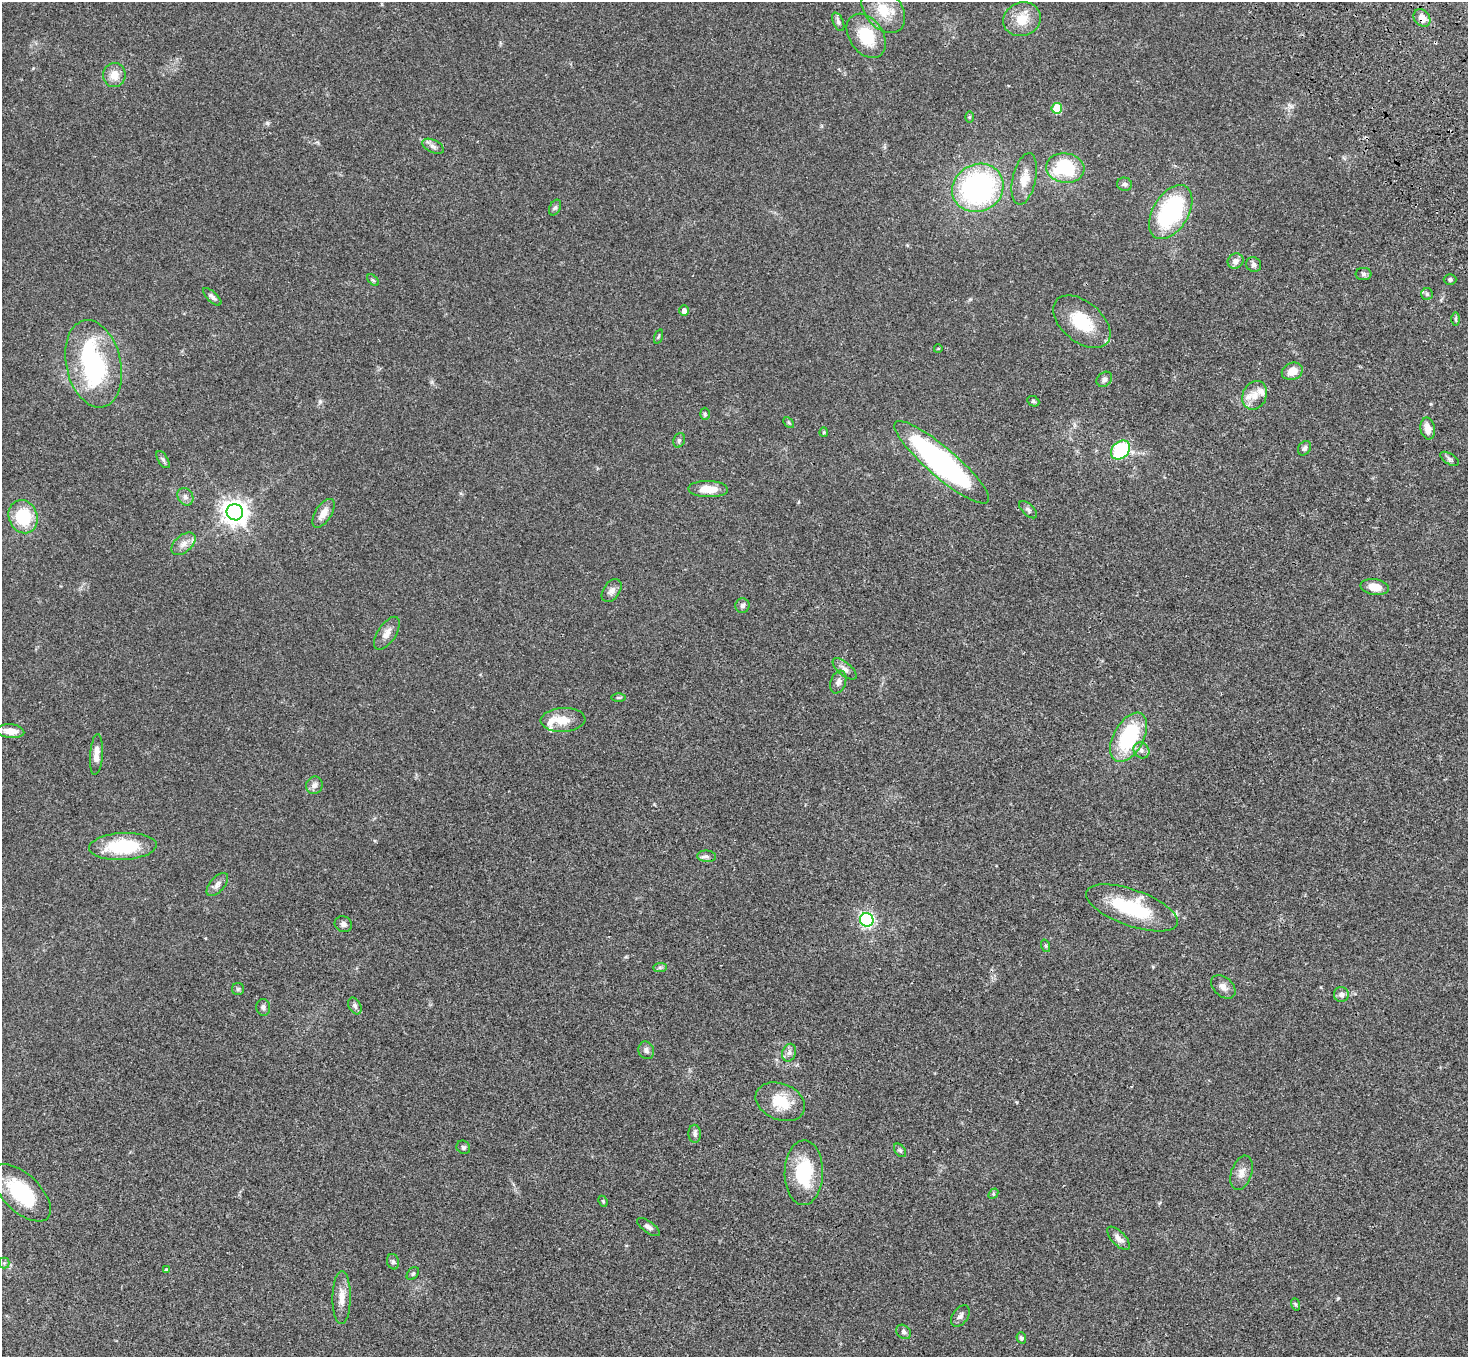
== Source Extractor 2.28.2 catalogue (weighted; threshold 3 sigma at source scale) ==
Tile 10 of 4 x 4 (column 2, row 3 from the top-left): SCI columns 1573-3038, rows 1733-3087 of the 6075 x 6036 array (HDU 1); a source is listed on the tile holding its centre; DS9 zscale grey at full resolution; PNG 1470 x 1359 px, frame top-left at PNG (2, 2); each listed source drawn as its Kron ellipse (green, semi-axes under 4 px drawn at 4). Shown black and unused: <1% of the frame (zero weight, under 3 of 4 exposures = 6% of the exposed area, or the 3 px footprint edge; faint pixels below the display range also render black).
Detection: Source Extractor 2.28.2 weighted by HDU 2 'WHT'; one run over the whole footprint, this tile lists its part. Background 0.0482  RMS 0.0054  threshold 0.0243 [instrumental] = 3 sigma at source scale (4.5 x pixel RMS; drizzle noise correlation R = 1.50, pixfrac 1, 0.05/0.05 arcsec/px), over >= 5 px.
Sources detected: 102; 1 inside a brighter object's white glare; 1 cosmic-ray / hot-pixel residue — neither listed nor drawn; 3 inside a brighter listed object's ellipse — not listed separately; the other 97 listed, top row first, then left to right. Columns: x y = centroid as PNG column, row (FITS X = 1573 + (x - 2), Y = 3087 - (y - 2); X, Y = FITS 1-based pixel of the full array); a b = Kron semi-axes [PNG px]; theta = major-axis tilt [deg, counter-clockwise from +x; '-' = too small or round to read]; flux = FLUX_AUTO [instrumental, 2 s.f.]
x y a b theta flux
883 10 26 18 -49 13
1422 18 9 7 -50 3.9
1022 19 19 16 22 10
838 22 10 5 -66 1.4
866 36 24 17 -55 19
114 75 12 11 - 5.9
1057 108 5 5 - 20
969 117 6 4 89 0.59
433 146 11 6 -26 2
1065 168 19 15 -6 29
1024 179 26 11 78 7.6
1125 184 7 6 - 1.2
978 188 26 23 28 100
555 208 8 5 62 1.1
1171 212 30 18 59 58
1235 261 8 7 - 2.9
1254 264 7 7 - 1.8
1364 274 8 6 0 1.3
373 280 7 4 -44 0.72
1450 280 6 5 - 1.1
1427 294 6 6 - 1
212 297 11 5 -43 1.6
684 311 5 5 - 2.2
1456 319 7 4 -90 0.78
1082 322 33 20 -40 21
658 336 7 3 71 0.63
938 349 4 3 - 0.42
94 364 44 27 -77 67
1292 371 11 8 21 5.8
1104 379 8 6 43 1.7
1255 395 15 12 67 6
1033 401 6 5 - 0.83
705 414 6 5 - 0.79
789 422 6 4 -45 0.69
1428 429 11 7 -81 4.4
824 432 5 4 - 0.57
679 440 7 5 69 1
1304 448 8 6 54 1.3
1121 450 10 8 44 36
1450 459 10 5 -32 1.4
163 460 10 5 -57 1.2
942 462 61 14 -41 120
708 489 20 8 -2 8.1
185 497 9 7 -56 2.1
1028 510 11 5 -44 1.3
235 512 8 8 - 470
323 513 16 8 57 4.7
23 517 17 14 -68 22
183 544 14 8 41 3.8
1375 587 14 8 -9 6
612 591 13 8 54 2.4
742 606 7 7 - 1.5
387 633 19 9 56 3.9
845 669 14 6 -40 2.5
838 682 12 7 70 2.2
618 698 7 3 0 0.62
563 720 22 12 3 7.8
10 731 14 7 -5 6.7
1129 737 27 15 61 40
1141 750 8 7 - 2.3
96 755 20 6 86 4.4
314 785 9 8 - 2.3
123 846 34 13 3 29
707 856 9 5 -5 1.6
217 884 14 7 48 2.4
1132 908 48 18 -20 35
867 920 7 6 - 80
343 924 9 8 - 1.7
1046 946 6 4 -71 0.71
660 967 7 4 1 0.98
1223 987 14 9 -41 2.9
238 989 6 6 - 0.91
1341 995 7 7 - 2.1
355 1006 9 6 -63 1.5
263 1007 8 7 - 1.7
646 1050 9 7 -70 1.9
789 1053 9 6 74 1.9
780 1102 26 18 -23 14
695 1134 9 6 -88 1.5
463 1147 7 6 - 1.1
900 1150 7 5 -53 0.95
804 1173 32 19 89 27
1241 1173 18 10 72 4.1
22 1193 36 18 -44 30
993 1194 6 4 48 0.68
603 1201 6 4 -67 0.65
648 1227 13 5 -36 1.9
1118 1238 14 7 -46 2.8
393 1262 8 6 -74 1.1
4 1263 5 5 - 0.92
167 1270 4 4 - 1.3
413 1274 7 5 50 0.81
342 1298 26 9 89 5.8
1295 1304 6 4 -71 0.65
960 1316 12 7 53 2.1
904 1332 8 6 -44 1.8
1021 1338 5 4 - 1.2
Overlapping masked pixels (flux is a lower limit): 1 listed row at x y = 1422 18
Isophote crosses this tile's border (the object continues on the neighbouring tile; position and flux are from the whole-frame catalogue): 1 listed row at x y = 883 10
Unlisted compact peaks at least as high as the median listed source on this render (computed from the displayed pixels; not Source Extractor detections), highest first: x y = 267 123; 320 401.